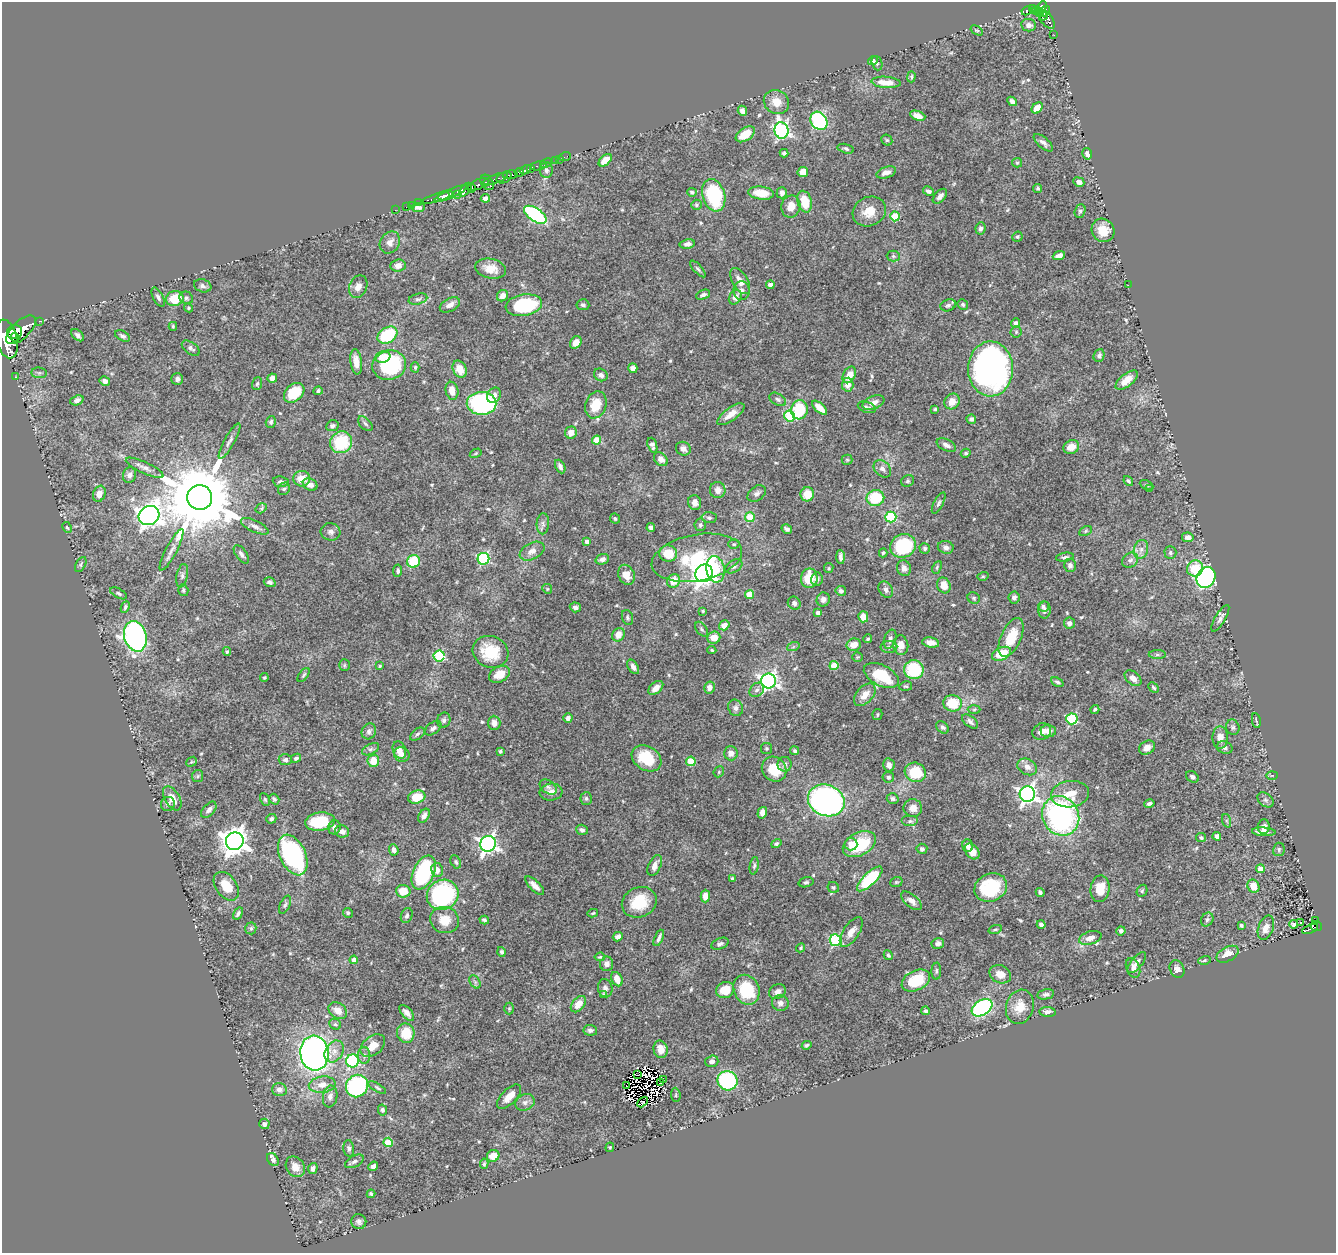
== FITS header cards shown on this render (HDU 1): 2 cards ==
NAXIS1  =                 1334
NAXIS2  =                 1251

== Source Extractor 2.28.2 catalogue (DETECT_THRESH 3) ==
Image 1334 x 1251 px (HDU 1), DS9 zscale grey, 1 PNG px = 1 image px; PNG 1338 x 1255 px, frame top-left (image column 1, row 1251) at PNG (2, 2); each listed source drawn as its Kron ellipse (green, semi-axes under 4 px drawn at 4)
Background 0.454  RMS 0.018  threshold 0.0529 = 3 sigma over >= 5 px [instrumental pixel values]
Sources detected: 581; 4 with non-positive FLUX_AUTO (blend fragments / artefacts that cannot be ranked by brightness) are neither listed nor drawn; of the other 577, the 500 brightest by FLUX_AUTO listed and drawn (77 fainter detections omitted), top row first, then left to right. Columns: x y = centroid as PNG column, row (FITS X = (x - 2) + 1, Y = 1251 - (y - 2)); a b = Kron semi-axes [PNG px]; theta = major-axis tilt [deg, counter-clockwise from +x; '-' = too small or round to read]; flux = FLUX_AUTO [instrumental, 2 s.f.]
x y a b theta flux
1042 7 6 4 61 320
1033 8 4 3 - 56
1036 10 4 3 - 60
1027 11 5 4 - 120
1045 11 5 4 - 210
1040 13 4 3 - 120
1043 16 4 3 - 140
1046 19 11 6 -50 160
1029 25 7 6 - 6.1
977 30 7 4 -33 1.6
1054 35 3 2 - 1.5
873 61 5 4 - 2.2
877 63 7 5 -72 2
911 77 5 3 - 1.7
886 82 14 5 -5 15
1012 101 5 4 - 4.8
776 102 13 11 -33 15
1037 108 6 4 46 14
742 111 5 4 - 5.1
918 116 8 4 -20 9.9
819 121 10 8 -54 130
781 130 8 7 - 290
745 134 11 6 34 21
887 140 6 5 - 1.8
1043 143 12 5 -42 4.9
846 149 8 4 -15 2.8
784 153 4 3 - 2.5
1087 154 6 5 - 3.3
565 157 6 2 18 9.5
559 159 2 2 - 7.2
555 160 2 2 - 9.5
605 160 7 4 43 14
546 163 6 2 22 52
1017 163 5 4 - 1.6
539 166 8 3 14 110
530 168 4 3 - 180
525 170 6 3 32 170
546 170 8 6 -89 4.1
519 172 5 3 - 260
803 172 5 5 - 18
886 172 10 5 19 7.1
510 175 7 3 5 310
504 178 8 5 25 430
495 179 13 4 21 290
487 182 8 5 -58 240
1079 182 5 4 - 5.5
479 184 11 5 21 260
471 188 5 3 - 130
1038 188 4 4 - 1.8
465 190 8 4 51 140
928 191 6 4 -29 2.9
692 192 5 4 - 2.9
451 193 18 4 24 560
761 193 13 6 -7 22
782 193 5 5 - 5.2
457 195 3 2 - 38
714 195 16 11 -72 84
444 196 6 4 12 320
940 196 9 5 47 5.5
438 197 16 3 17 290
485 198 5 4 - 5.3
805 202 11 7 -74 28
419 203 3 2 - 18
412 205 3 2 - 13
696 205 5 5 - 1.9
791 206 11 9 79 12
406 207 2 2 - 6.8
418 207 7 4 5 3.3
395 210 2 2 - 8.5
869 211 17 14 25 21
1080 211 7 5 67 2.8
535 215 13 6 -35 160
895 216 5 4 - 36
980 228 6 5 - 3.3
1103 230 12 11 - 20
1017 237 5 5 - 2.6
390 242 11 9 56 8.8
687 244 7 4 10 4.7
1059 255 6 4 20 7.3
893 256 6 5 - 2.7
398 266 7 6 - 7.1
491 269 15 9 -11 15
698 269 10 3 -48 2.4
740 281 14 7 -59 10
770 285 4 4 - 9.4
1128 285 2 2 - 3.2
203 286 9 6 -19 3.6
358 287 11 9 66 8.3
742 291 9 8 - 4.9
703 295 7 4 22 3.5
502 296 6 5 - 8
158 297 10 5 -64 3.7
735 297 8 6 54 7.3
175 298 9 7 20 28
186 298 7 6 - 2.9
418 299 9 5 14 3.1
450 305 11 6 28 6.4
524 305 18 10 9 88
583 305 6 5 - 3.1
948 305 8 6 19 3
963 305 5 5 - 2.2
188 308 5 4 - 1.5
39 321 3 2 - 36
1016 323 5 4 - 2.9
173 326 4 3 - 1.7
21 330 18 9 44 1600
15 332 7 7 - 910
1016 332 5 5 - 1.9
77 335 7 4 -43 3.7
387 335 11 7 32 73
122 336 8 5 -28 3.3
15 337 4 4 - 320
7 339 20 10 -76 3200
576 342 6 5 - 11
191 348 10 5 -35 3.9
1099 355 6 5 - 3.2
383 357 7 6 - 17
356 362 13 6 -83 11
389 365 17 14 16 120
415 367 5 4 - 1.8
633 368 5 4 - 5.9
460 369 9 6 -63 17
991 369 27 22 -89 460
39 373 8 5 -6 2.8
601 375 7 6 - 4.9
849 375 9 6 62 12
16 377 3 2 - 4.3
272 378 5 4 - 7
177 379 6 6 - 4.4
1127 380 13 6 38 13
105 381 5 4 - 4.1
257 384 6 5 - 2.5
848 385 7 5 86 8.8
318 391 4 4 - 2.1
452 391 9 6 -77 12
294 393 11 8 41 41
494 395 8 6 56 6.6
778 399 9 5 -32 3.4
77 400 7 5 22 4.4
952 401 8 7 - 13
482 403 15 11 -1 160
873 403 11 6 22 7.6
596 405 14 10 69 25
867 407 9 5 -19 3.2
820 408 9 4 -41 14
935 409 4 3 - 1.6
799 410 10 8 77 49
731 414 16 6 36 12
789 416 5 5 - 64
971 419 5 4 - 3.8
271 422 6 5 - 2.4
365 424 9 5 -45 2.8
332 426 6 5 - 3.7
571 433 6 6 - 8.2
597 440 4 4 - 33
229 441 20 5 61 5.6
341 442 11 10 - 57
652 445 8 4 -71 3.7
946 445 10 5 -26 5.3
1071 447 8 6 27 12
683 449 7 6 - 5
476 453 6 4 31 1.5
966 453 5 4 - 2
661 459 8 6 -44 6.5
847 460 5 5 - 1.5
560 466 7 4 -65 3.9
145 468 20 5 -25 7.2
882 469 10 7 -44 5.1
129 475 8 6 68 5.5
302 479 8 8 - 16
908 481 7 5 34 2.1
1128 481 5 3 - 2.1
281 482 8 5 -6 3.1
310 485 7 5 -26 6.4
1147 485 7 4 -26 1.9
284 489 7 5 49 2.6
1150 489 3 3 - 1.5
718 490 8 7 - 8.2
99 494 8 6 69 9.8
757 494 10 7 36 5
807 494 7 6 - 19
200 497 12 12 - 17000
875 498 9 8 - 49
695 503 7 6 - 6.1
939 503 12 4 62 2.8
261 508 6 4 32 1.9
149 516 10 9 - 920
750 517 5 5 - 32
891 517 5 5 - 100
709 518 7 5 -2 2.8
615 519 5 4 - 1.9
543 524 10 6 86 3.8
700 525 6 5 - 3
255 526 15 6 -25 5.4
67 527 6 4 -60 1.5
651 527 4 4 - 4.3
787 529 5 4 - 3
1086 531 7 4 28 1.8
330 532 10 8 -5 4.8
1188 537 6 5 - 5.4
587 542 4 4 - 5.1
734 544 5 5 - 2.2
903 546 13 11 24 84
946 547 8 6 -12 4.8
925 548 5 5 - 2.2
1141 549 9 7 75 6.4
172 550 23 5 62 7.9
532 551 13 8 27 9.3
1170 552 6 6 - 2.9
668 553 9 8 - 25
883 553 4 3 - 1.6
241 554 10 5 -54 4.4
841 557 7 3 -87 4
1065 557 9 4 9 2.8
697 558 46 23 10 86
483 559 6 6 - 120
602 559 7 5 17 5.1
1130 560 8 7 - 4.4
414 561 6 6 - 42
81 565 8 5 61 2.4
1070 565 7 6 - 4
734 566 9 6 31 3.1
937 567 7 4 64 1.6
829 568 5 4 - 1.5
904 568 8 6 -71 5.2
1195 568 8 7 - 33
715 569 13 9 -80 28
398 571 6 4 82 2.5
704 573 9 8 - 750
626 575 10 8 -68 12
182 576 12 5 79 3.9
983 576 6 4 15 1.5
1206 577 11 9 59 290
809 578 10 8 81 27
817 579 6 6 - 3.3
674 581 7 6 - 15
270 582 6 4 -18 3.5
944 585 8 6 -63 15
547 589 5 4 - 1.6
183 590 6 5 - 2.3
886 590 9 6 -58 4.9
841 591 5 5 - 3.6
119 593 9 4 -28 2.7
749 595 4 4 - 26
1014 597 6 5 - 3.7
974 598 6 5 - 2.3
823 599 7 6 - 5.1
794 603 7 6 - 3.2
1043 606 5 5 - 2.6
125 607 6 4 65 2.3
575 607 5 5 - 4.2
1045 610 8 6 86 4.1
703 611 4 4 - 1.6
818 613 4 4 - 6.3
627 617 8 5 -70 2.4
863 617 5 5 - 12
1220 618 15 5 60 5.2
1069 623 5 5 - 5
724 625 5 4 - 8.9
702 629 8 5 -53 2.5
618 635 7 6 - 12
135 636 15 11 -73 380
1011 637 21 10 66 34
714 638 6 6 - 15
868 639 4 4 - 1.9
890 639 10 6 73 4.8
931 643 8 5 -10 9.1
854 645 7 6 - 12
901 645 10 7 -84 10
793 647 6 4 19 1.8
889 647 8 6 1 3.2
712 650 4 4 - 1.5
227 652 4 3 - 2.2
491 652 18 15 -22 43
1002 654 10 6 24 29
1157 654 8 4 0 2.5
439 656 5 5 - 96
858 657 5 4 - 1.6
344 665 6 5 - 1.9
380 666 4 4 - 1.5
834 666 4 4 - 27
633 667 8 5 -57 5.7
914 670 10 9 - 57
499 674 11 7 28 15
304 675 8 4 53 2.2
881 675 19 10 -27 46
264 678 4 4 - 1.4
1133 678 10 6 -40 7.5
768 681 7 7 - 410
1057 682 7 4 -26 2.2
906 686 6 4 10 2
709 687 6 5 - 6.1
656 688 9 5 41 9.2
1154 688 6 4 -45 1.8
757 690 8 6 42 4
865 695 13 8 48 12
953 703 9 8 - 37
736 708 8 7 - 4
974 709 6 4 2 2
1095 709 4 3 - 1.8
877 715 6 5 - 1.9
568 718 5 4 - 4.4
1072 719 5 5 - 110
444 720 8 6 70 3.5
1256 720 7 2 -81 1.5
970 722 9 5 -38 3.8
494 723 7 6 - 7.1
943 727 7 5 -41 2.9
1233 727 8 6 -73 3.1
433 728 9 5 36 3.9
369 731 8 7 - 4.6
1048 731 7 6 - 6.6
1042 732 9 8 - 7.5
417 734 8 5 38 2.6
1220 738 11 7 -89 10
766 748 5 5 - 1.8
1147 748 8 6 31 7.4
1225 748 8 6 -19 4.4
370 749 9 5 26 2.9
399 750 9 6 -69 11
500 751 4 4 - 2.4
795 751 4 4 - 2.2
731 753 7 7 - 7.2
402 755 8 7 - 6.1
296 758 5 4 - 2
646 758 16 12 -32 42
285 760 6 5 - 2.8
373 761 6 6 - 21
691 761 4 4 - 39
191 762 6 4 40 1.7
785 764 7 7 - 4.1
889 765 7 5 -78 5.9
1027 767 10 8 -27 7.7
774 769 13 11 -47 29
719 772 6 5 - 1.7
915 772 11 9 -26 44
1272 775 6 4 2 1.5
198 776 6 5 - 2
888 777 6 5 - 3
1192 777 7 5 -36 3.3
548 787 9 6 -35 3.6
551 792 11 8 5 7.9
1027 794 8 7 - 460
1070 794 19 13 7 24
417 797 9 6 15 28
172 798 13 7 -59 13
586 798 6 5 - 2.6
265 799 7 4 -63 2
274 799 5 5 - 2.7
893 799 6 5 - 3.2
826 800 19 15 -22 430
1265 800 9 6 -40 3.8
168 804 7 6 - 4.2
1149 804 5 4 - 3.1
913 808 9 9 - 9.7
209 810 9 5 48 4.2
762 813 6 4 74 6
424 816 7 5 62 5.4
1061 816 20 18 -59 280
271 819 5 4 - 3.2
910 821 8 5 0 3.8
1227 821 7 4 -71 1.8
320 822 15 9 8 47
334 827 7 6 - 4.1
1264 827 7 6 - 5.6
582 830 6 5 - 3.6
342 832 7 6 - 5.8
1264 832 12 4 -3 6.5
1217 836 4 4 - 4.8
1201 838 5 4 - 2.5
235 841 9 8 - 1400
488 844 8 7 - 440
776 844 5 4 - 2.4
851 844 6 6 - 7.3
859 844 18 11 28 62
968 846 6 5 - 5.9
922 849 5 5 - 3.1
1279 849 7 6 - 2.6
394 850 6 4 -67 5
972 851 9 6 -51 14
293 855 21 13 -65 200
456 862 7 5 -62 2.1
655 865 11 6 66 7.5
754 866 9 4 82 2.3
1260 869 4 4 - 8.8
437 870 7 6 - 9.1
424 872 18 10 66 110
732 878 4 4 - 1.6
870 879 16 6 44 83
806 882 7 5 15 2.3
896 882 6 5 - 1.7
226 886 16 10 -54 23
535 886 12 5 -45 7.8
1253 886 7 6 - 18
833 887 6 5 - 2.1
991 888 17 14 25 69
1100 889 13 9 85 23
403 891 7 6 - 20
1142 891 6 5 - 1.9
1040 893 5 3 - 3.2
443 895 16 14 29 210
705 896 6 5 - 12
911 901 12 6 -41 8.6
639 902 18 15 24 36
285 905 10 5 65 2.7
238 913 6 4 57 3.2
348 913 5 4 - 2.4
593 913 5 3 - 1.6
407 916 8 5 69 2.8
445 920 15 13 -17 19
484 920 5 3 - 2.3
1207 920 7 5 58 2.7
1316 921 3 3 - 14
1300 922 3 2 - 1.6
1041 924 4 4 - 3.8
1294 924 4 3 - 3
1241 925 4 3 - 2.1
1316 926 6 5 - 77
251 928 6 5 - 2.5
1266 928 12 7 69 9
995 929 7 3 17 1.7
1310 929 8 3 22 71
1121 931 4 4 - 3.1
851 932 17 8 57 10
618 937 5 4 - 4.8
659 938 9 3 66 3.6
1090 938 11 6 17 9.2
836 940 6 5 - 120
938 943 6 5 - 4.7
720 944 9 5 22 3.3
801 948 5 4 - 1.4
501 952 5 4 - 2.4
1227 954 12 7 28 13
888 955 5 4 - 2.2
600 957 5 4 - 1.6
354 960 4 4 - 7.1
1204 960 6 4 17 1.9
1137 963 13 5 52 5.8
607 964 7 6 - 6.1
1133 968 10 6 -66 5.3
1177 969 9 7 -61 5.9
936 971 8 5 86 2.4
1000 974 11 8 -25 10
617 979 7 5 -63 12
916 981 15 10 26 45
475 982 7 4 -57 2.8
605 988 9 7 -76 5.1
725 990 9 8 - 24
746 990 15 12 -66 56
777 992 8 7 - 6.2
603 994 4 3 - 1.7
1046 994 8 5 11 3.2
780 1003 8 7 - 5.7
578 1004 9 6 50 16
1020 1007 17 13 74 19
509 1008 6 5 - 1.7
982 1008 11 7 32 180
338 1011 10 7 -34 12
926 1011 4 4 - 3.1
1047 1012 8 5 -6 5.3
407 1013 10 5 -49 6.3
335 1024 6 5 - 2.1
590 1030 7 5 -7 3.5
406 1033 10 8 -79 28
807 1045 5 4 - 2.4
373 1046 14 9 40 14
661 1049 9 7 -78 11
334 1052 12 8 58 8.8
314 1053 17 14 -84 570
364 1055 8 6 89 4.2
352 1061 6 6 - 130
712 1061 7 5 16 4.4
637 1075 3 2 - 2.2
663 1080 3 2 - 2.5
727 1081 10 9 - 120
661 1083 4 2 - 2.2
322 1085 13 8 6 12
357 1086 11 10 - 160
626 1086 3 2 - 1.7
377 1088 10 4 -33 2.2
279 1089 7 6 - 5.7
676 1095 7 4 -85 1.7
330 1096 11 7 80 6.2
509 1097 15 7 46 12
525 1102 10 8 26 5.2
642 1102 6 3 47 2
382 1110 5 4 - 3.2
264 1124 5 5 - 4.8
388 1142 4 4 - 31
610 1147 5 4 - 1.7
349 1148 8 5 -83 3.3
493 1156 6 6 - 18
273 1160 7 5 -50 3.6
354 1161 10 5 27 3.4
484 1164 5 3 - 1.9
373 1166 5 4 - 4.6
295 1167 11 9 -54 11
313 1168 5 4 - 3.7
371 1194 4 3 - 2
359 1222 7 7 - 4.1
At the frame edge (FLAGS 8, measured only in part): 1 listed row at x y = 7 339
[77 fainter detections neither listed nor drawn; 4 non-positive-flux detections neither listed nor drawn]